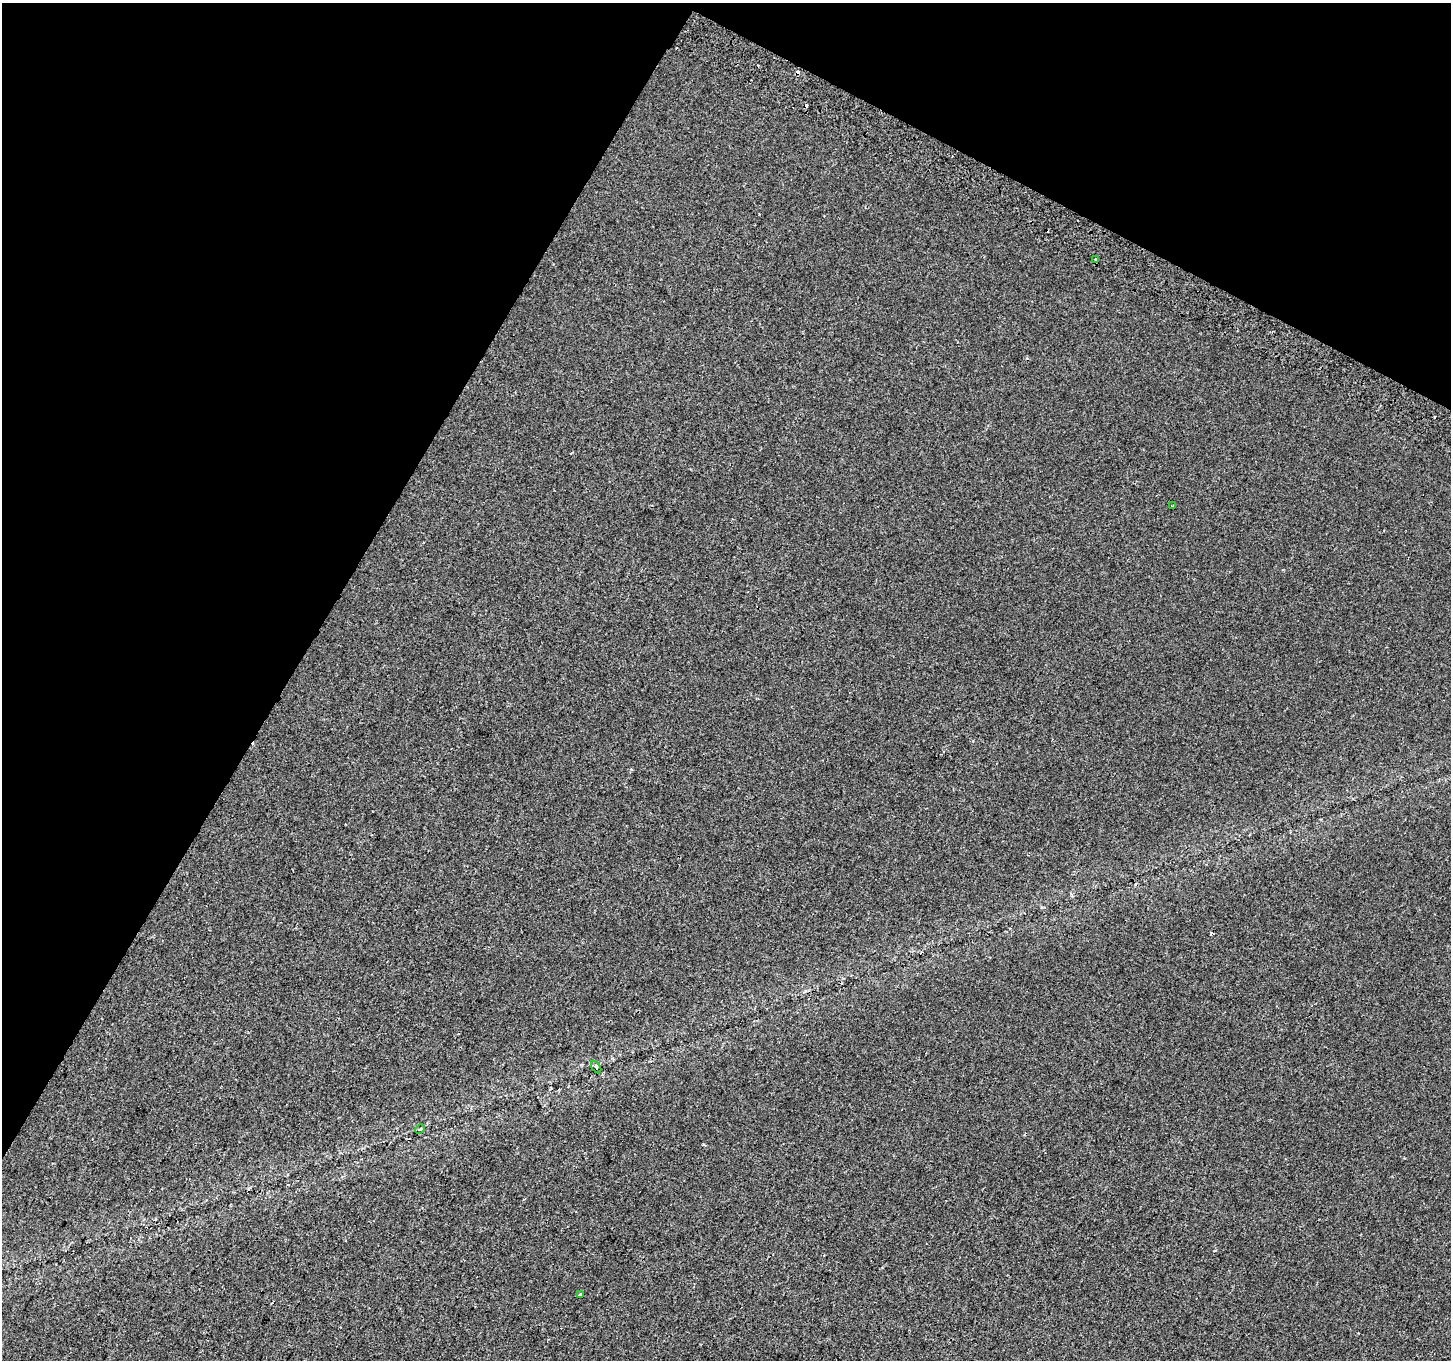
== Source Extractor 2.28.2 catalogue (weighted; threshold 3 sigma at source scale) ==
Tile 2 of 4 x 4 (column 2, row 1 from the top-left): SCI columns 1479-2927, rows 4374-5731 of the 5847 x 5966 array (HDU 1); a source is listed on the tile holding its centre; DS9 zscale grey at full resolution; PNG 1453 x 1362 px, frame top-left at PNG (2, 3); each listed source drawn as its Kron ellipse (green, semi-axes under 4 px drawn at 4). Shown black and unused: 28% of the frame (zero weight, under 2 of 3 exposures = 2% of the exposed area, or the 3 px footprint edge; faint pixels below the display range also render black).
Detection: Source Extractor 2.28.2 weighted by HDU 2 'WHT'; one run over the whole footprint, this tile lists its part. Background 8.58e-04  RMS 0.0037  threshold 0.0165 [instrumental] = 3 sigma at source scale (4.5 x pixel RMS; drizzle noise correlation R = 1.50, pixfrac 1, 0.0396/0.0396 arcsec/px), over >= 5 px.
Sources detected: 7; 2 cosmic-ray / hot-pixel residue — neither listed nor drawn; the other 5 listed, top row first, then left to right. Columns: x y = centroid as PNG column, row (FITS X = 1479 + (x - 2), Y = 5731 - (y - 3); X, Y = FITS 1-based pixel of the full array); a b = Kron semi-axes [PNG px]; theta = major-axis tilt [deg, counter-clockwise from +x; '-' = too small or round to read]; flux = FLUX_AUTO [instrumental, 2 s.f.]
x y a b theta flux
1096 259 3 3 - 1.1
1172 506 3 2 - 0.47
596 1067 7 3 -57 0.41
420 1129 5 3 - 0.35
580 1295 4 3 - 0.49